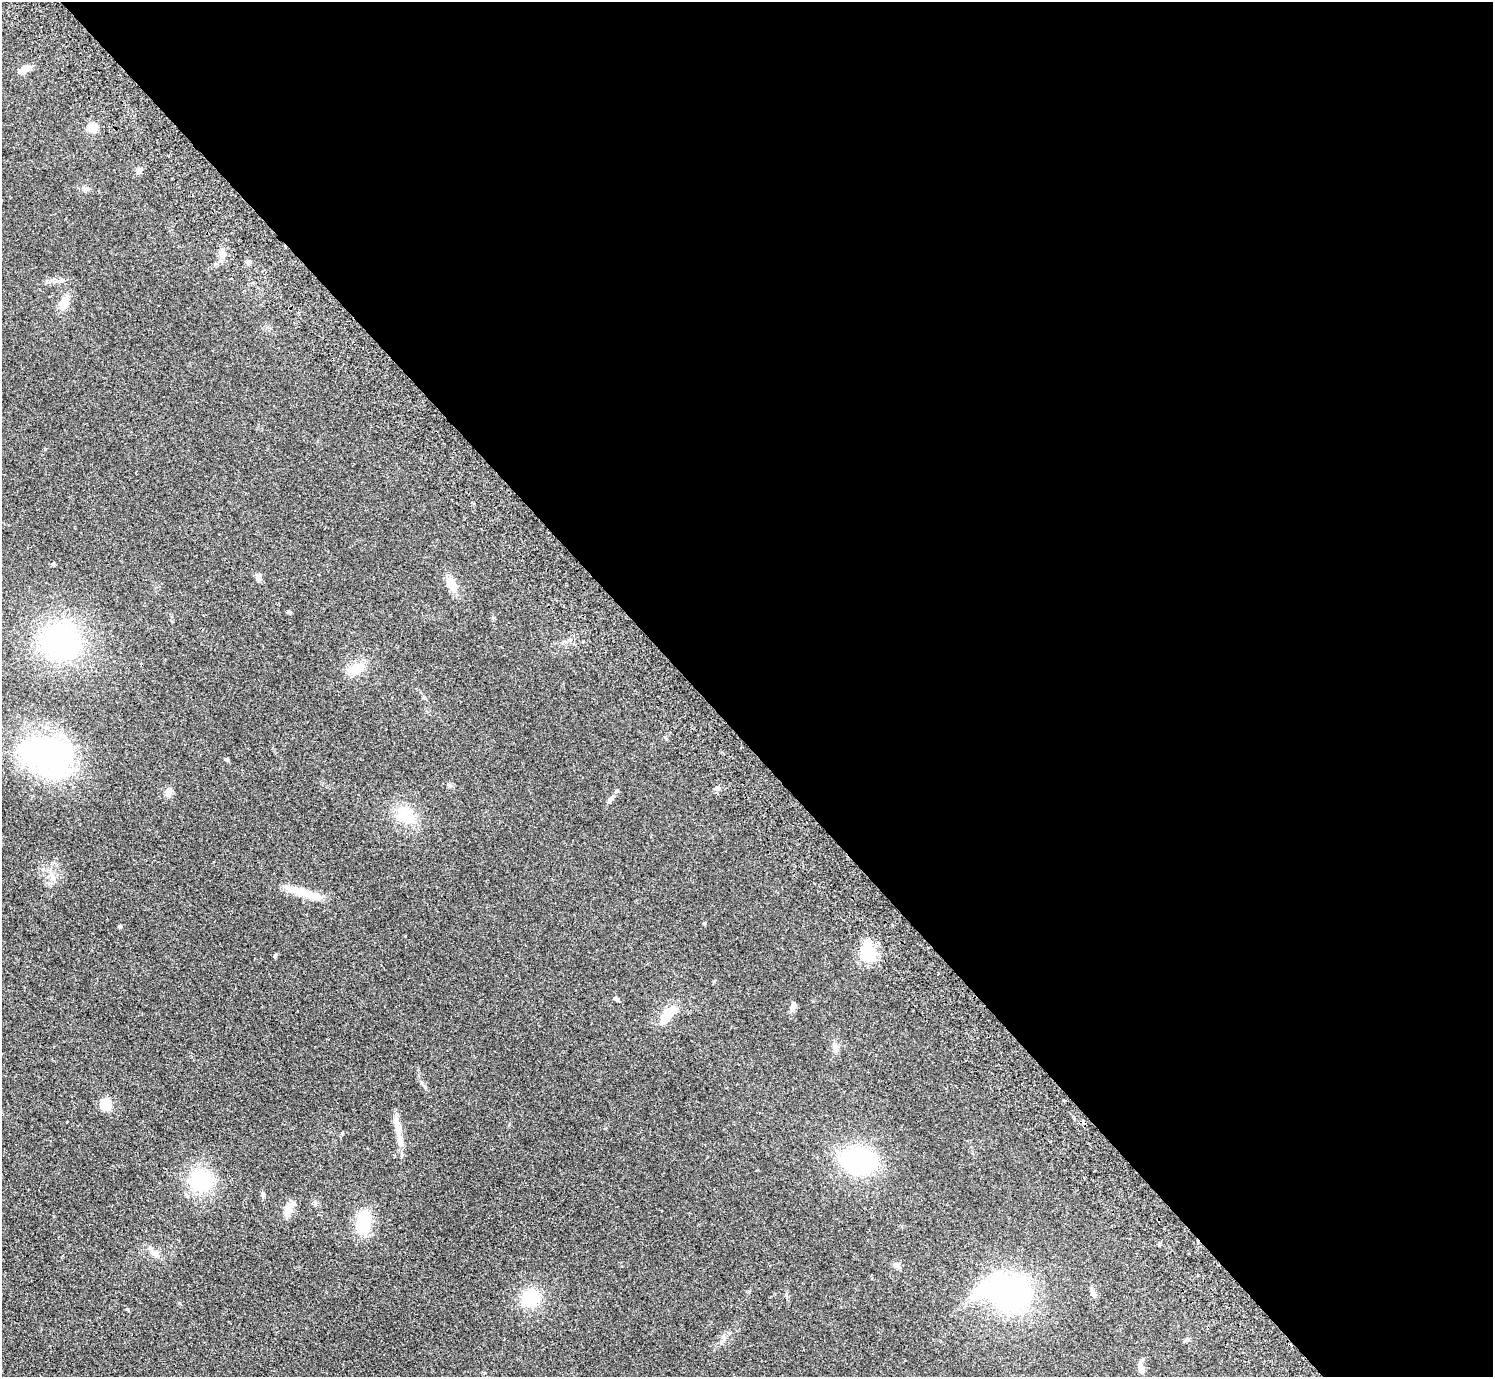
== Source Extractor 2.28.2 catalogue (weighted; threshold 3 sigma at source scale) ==
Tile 8 of 4 x 4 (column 4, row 2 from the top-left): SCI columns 4521-6011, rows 2951-4325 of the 6057 x 6041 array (HDU 1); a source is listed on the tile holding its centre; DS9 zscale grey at full resolution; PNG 1495 x 1379 px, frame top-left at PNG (2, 2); no overlay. Shown black and unused: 54% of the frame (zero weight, under 2 of 3 exposures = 3% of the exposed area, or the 3 px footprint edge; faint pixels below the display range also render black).
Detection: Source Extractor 2.28.2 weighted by HDU 2 'WHT'; one run over the whole footprint, this tile lists its part. Background 0.19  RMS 0.011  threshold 0.05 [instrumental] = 3 sigma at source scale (4.5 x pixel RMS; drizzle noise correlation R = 1.50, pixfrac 1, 0.05/0.05 arcsec/px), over >= 5 px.
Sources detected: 47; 2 inside a brighter object's white glare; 1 cosmic-ray / hot-pixel residue — not listed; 2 inside a brighter listed object's ellipse — not listed separately; the other 42 listed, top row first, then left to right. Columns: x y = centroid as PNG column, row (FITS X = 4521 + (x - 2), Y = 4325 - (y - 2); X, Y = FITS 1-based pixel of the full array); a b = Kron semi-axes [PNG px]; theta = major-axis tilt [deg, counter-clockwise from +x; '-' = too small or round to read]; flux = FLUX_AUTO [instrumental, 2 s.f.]
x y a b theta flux
23 70 13 7 35 9.7
92 128 12 11 - 9.5
139 170 9 7 50 3.7
86 189 8 6 -13 2.9
222 253 10 8 77 8.4
248 262 7 6 - 3.8
62 280 8 5 35 2.6
64 302 20 10 70 12
53 564 5 5 - 1.4
259 578 10 6 -82 3.5
451 584 16 10 -63 14
60 642 35 34 - 210
583 642 3 3 - 2.7
356 668 19 11 23 20
48 755 56 38 -17 250
449 785 6 5 - 1.9
718 788 7 6 - 2.9
168 792 10 8 65 5.6
611 799 12 5 41 3.5
406 815 21 17 -28 33
299 891 37 9 -14 24
120 926 4 4 - 1.6
867 952 21 19 -87 33
275 955 6 4 63 1.6
616 999 9 4 -40 1.8
793 1006 11 6 65 4.5
665 1020 22 9 36 12
835 1047 11 7 -73 4.6
105 1104 5 5 - 92
398 1130 42 7 -80 15
858 1160 24 14 0 200
201 1180 19 18 - 67
263 1194 7 4 89 2.4
315 1203 7 5 80 1.9
288 1210 21 8 66 9.6
363 1223 19 12 84 53
154 1253 15 7 -37 6.3
897 1266 11 4 -33 2.8
1094 1293 10 6 -72 3.8
1011 1294 34 31 -16 210
531 1298 18 16 69 36
1141 1368 14 6 -76 7.5
Unlisted compact peaks at least as high as the median listed source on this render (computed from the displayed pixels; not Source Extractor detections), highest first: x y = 226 759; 288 611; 705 923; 45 449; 665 737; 405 936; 179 1303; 424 697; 714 981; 425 1087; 342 1133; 892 925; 493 618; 128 1309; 748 1292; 605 1128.